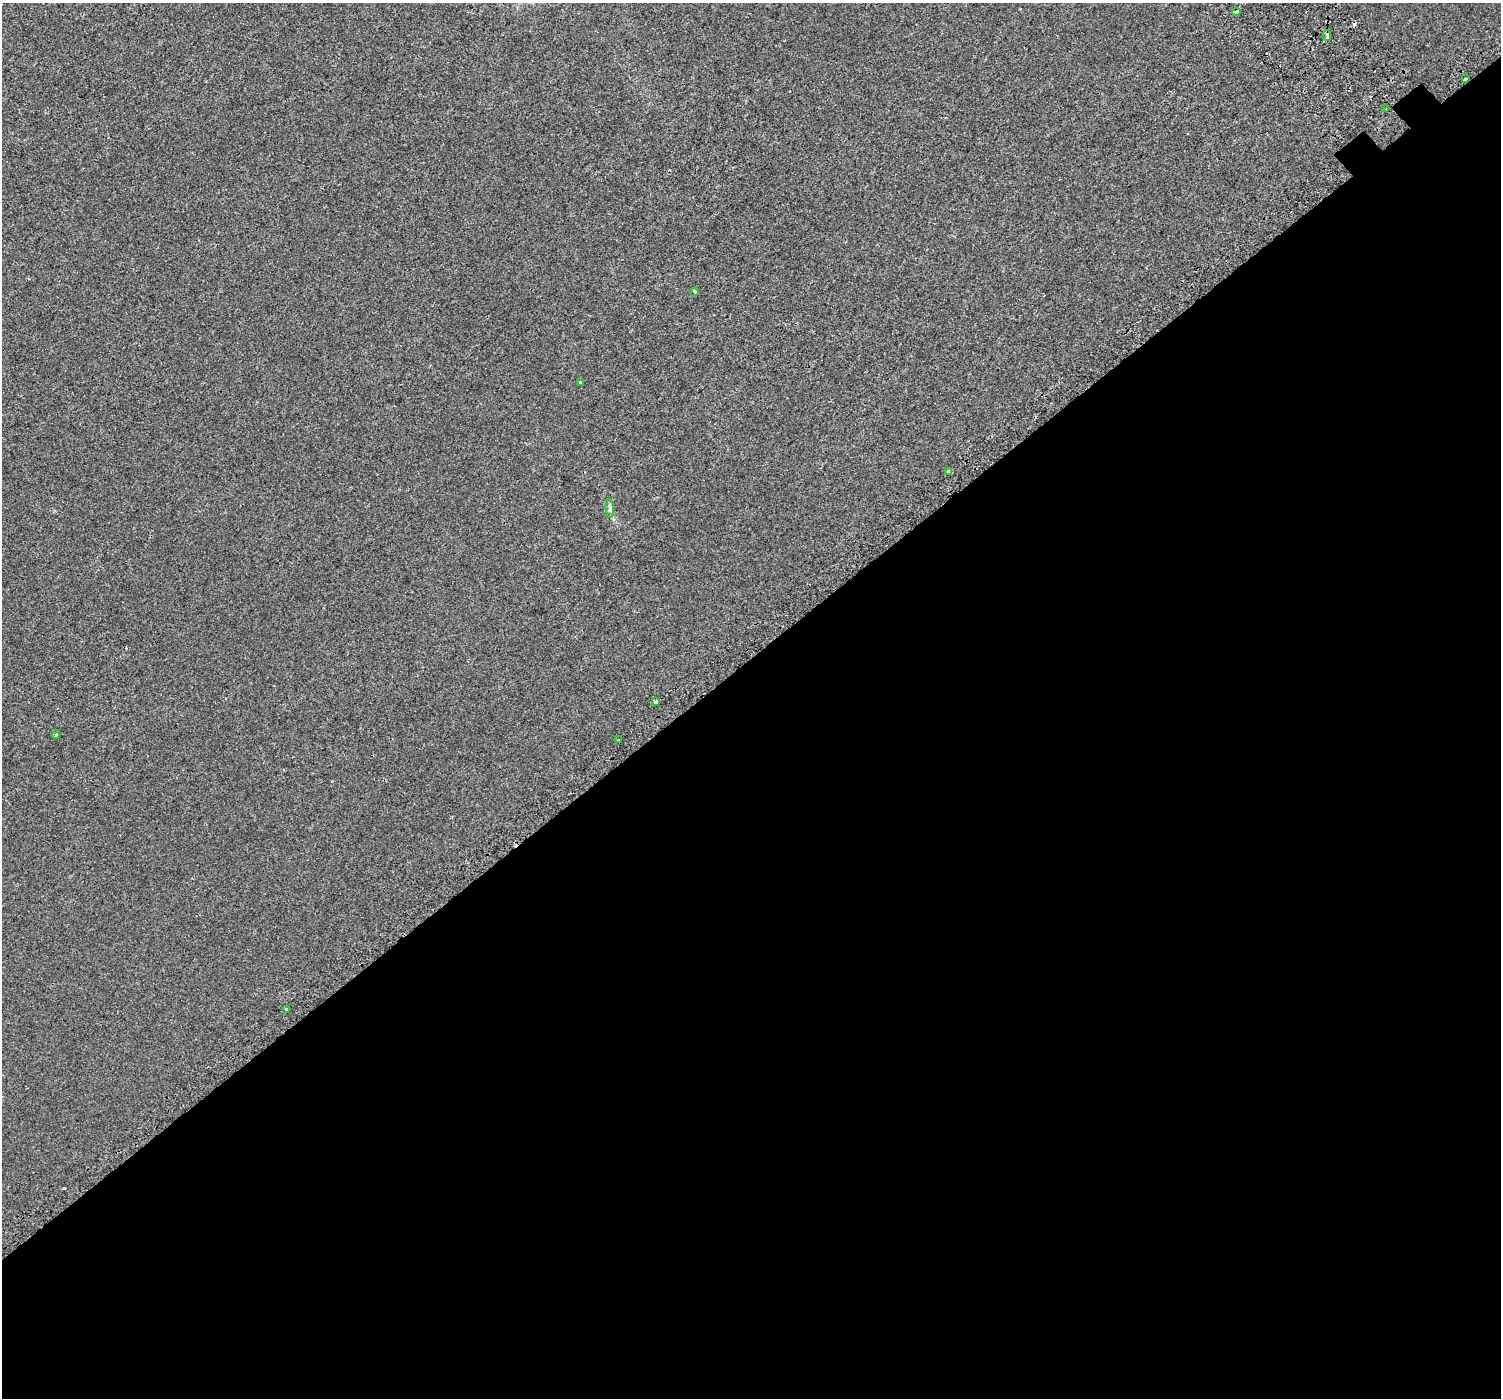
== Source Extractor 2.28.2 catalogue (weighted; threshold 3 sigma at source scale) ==
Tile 15 of 4 x 4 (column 3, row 4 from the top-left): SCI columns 3046-4544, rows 274-1669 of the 6103 x 6064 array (HDU 1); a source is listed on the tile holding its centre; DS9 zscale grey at full resolution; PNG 1503 x 1400 px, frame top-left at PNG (2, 3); each listed source drawn as its Kron ellipse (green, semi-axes under 4 px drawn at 4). Shown black and unused: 53% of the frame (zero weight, under 2 of 3 exposures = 3% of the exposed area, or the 3 px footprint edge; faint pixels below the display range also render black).
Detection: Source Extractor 2.28.2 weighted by HDU 2 'WHT'; one run over the whole footprint, this tile lists its part. Background 0.00134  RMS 0.0056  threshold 0.0254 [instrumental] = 3 sigma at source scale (4.5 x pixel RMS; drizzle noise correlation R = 1.50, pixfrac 1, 0.0396/0.0396 arcsec/px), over >= 5 px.
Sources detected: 13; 1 cosmic-ray / hot-pixel residue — neither listed nor drawn; the other 12 listed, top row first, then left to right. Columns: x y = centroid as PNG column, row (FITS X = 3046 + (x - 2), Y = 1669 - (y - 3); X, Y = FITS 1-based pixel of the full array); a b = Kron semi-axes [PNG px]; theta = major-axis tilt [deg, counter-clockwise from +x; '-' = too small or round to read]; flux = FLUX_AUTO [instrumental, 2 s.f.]
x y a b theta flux
1236 12 4 3 - 10
1327 35 5 3 - 6.2
1465 79 4 3 - 2.5
1386 109 3 2 - 0.6
694 291 4 3 - 4.9
580 382 3 2 - 0.63
948 472 3 3 - 3
610 508 9 3 -85 1.2
655 702 4 3 - 4.3
56 734 4 3 - 0.59
619 740 2 2 - 0.45
286 1009 4 3 - 10
Overlapping masked pixels (flux is a lower limit): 4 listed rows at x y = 1236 12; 1465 79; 655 702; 286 1009